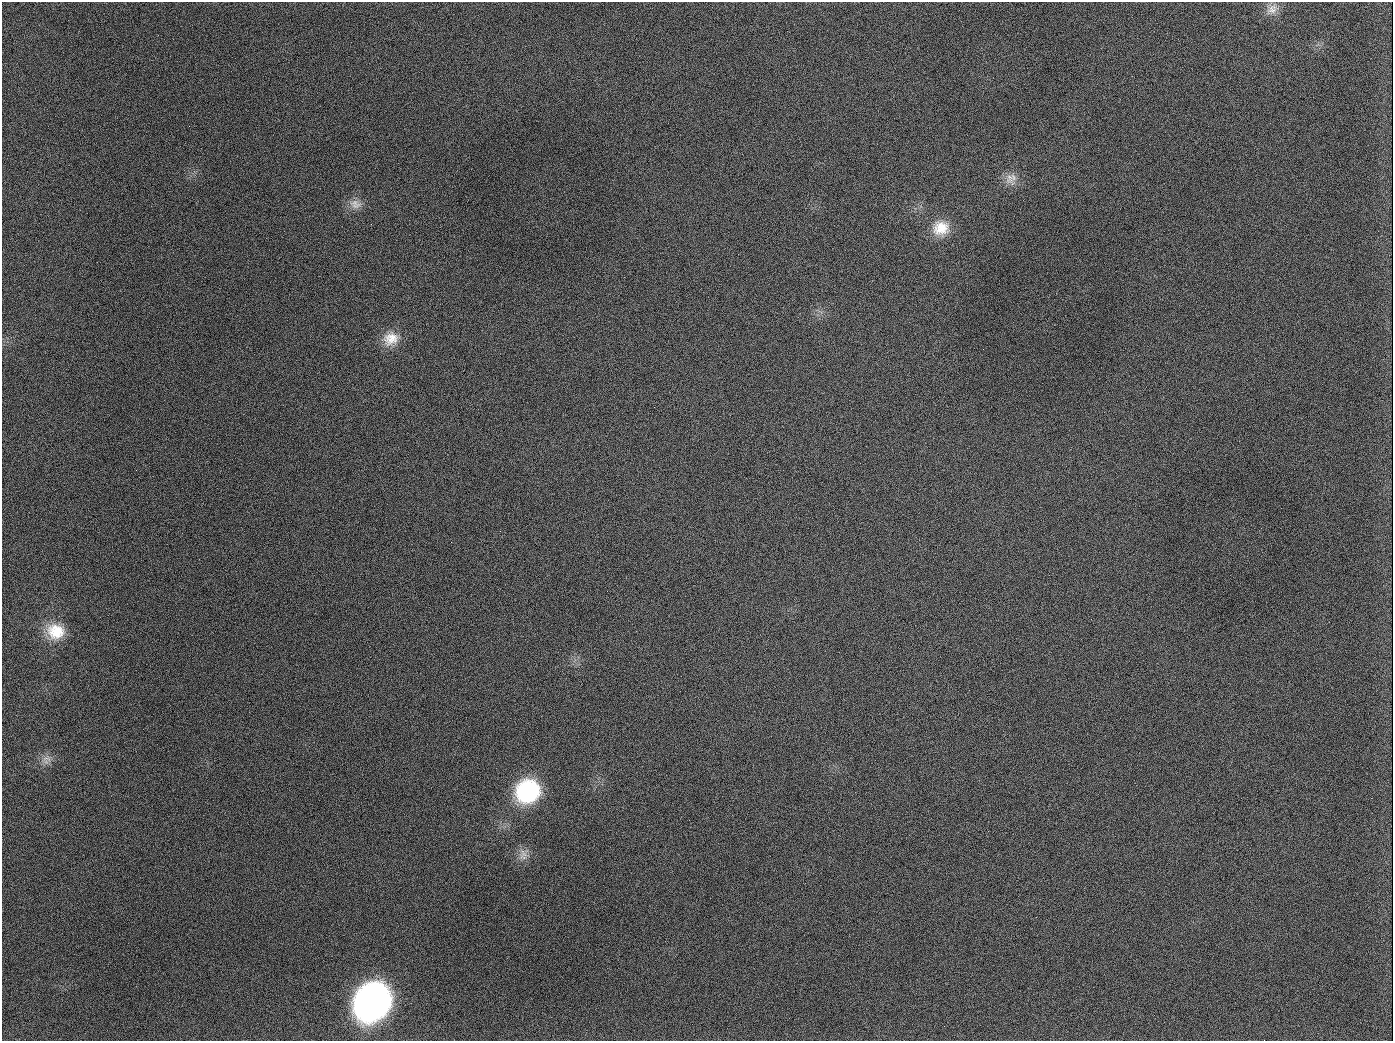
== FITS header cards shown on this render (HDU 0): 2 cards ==
NAXIS1  =                 1391
NAXIS2  =                 1039

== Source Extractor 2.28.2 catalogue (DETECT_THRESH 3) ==
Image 1391 x 1039 px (HDU 0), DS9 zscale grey, 1 PNG px = 1 image px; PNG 1395 x 1043 px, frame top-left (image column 1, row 1039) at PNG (2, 2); no overlay
Background 1730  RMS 75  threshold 225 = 3 sigma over >= 5 px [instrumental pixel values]
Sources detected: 14; all 14 listed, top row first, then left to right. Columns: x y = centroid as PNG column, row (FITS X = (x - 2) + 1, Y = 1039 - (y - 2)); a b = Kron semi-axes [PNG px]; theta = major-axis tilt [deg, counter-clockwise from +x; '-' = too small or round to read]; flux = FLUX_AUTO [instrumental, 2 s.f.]
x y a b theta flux
1272 9 18 12 43 5.1e+04
189 126 2 2 - 6.2e+03
1010 177 21 12 86 5.7e+04
355 204 16 12 -24 5.0e+04
941 228 22 19 10 1.2e+05
391 339 22 18 25 1.0e+05
654 407 2 2 - 3.2e+03
136 470 2 2 - 3.0e+03
56 631 24 20 -14 1.6e+05
47 759 15 5 -8 2.8e+04
528 791 24 22 33 5.4e+05
524 853 15 7 -52 3.8e+04
372 1002 25 22 49 3.7e+06
944 1026 2 2 - 5.3e+03